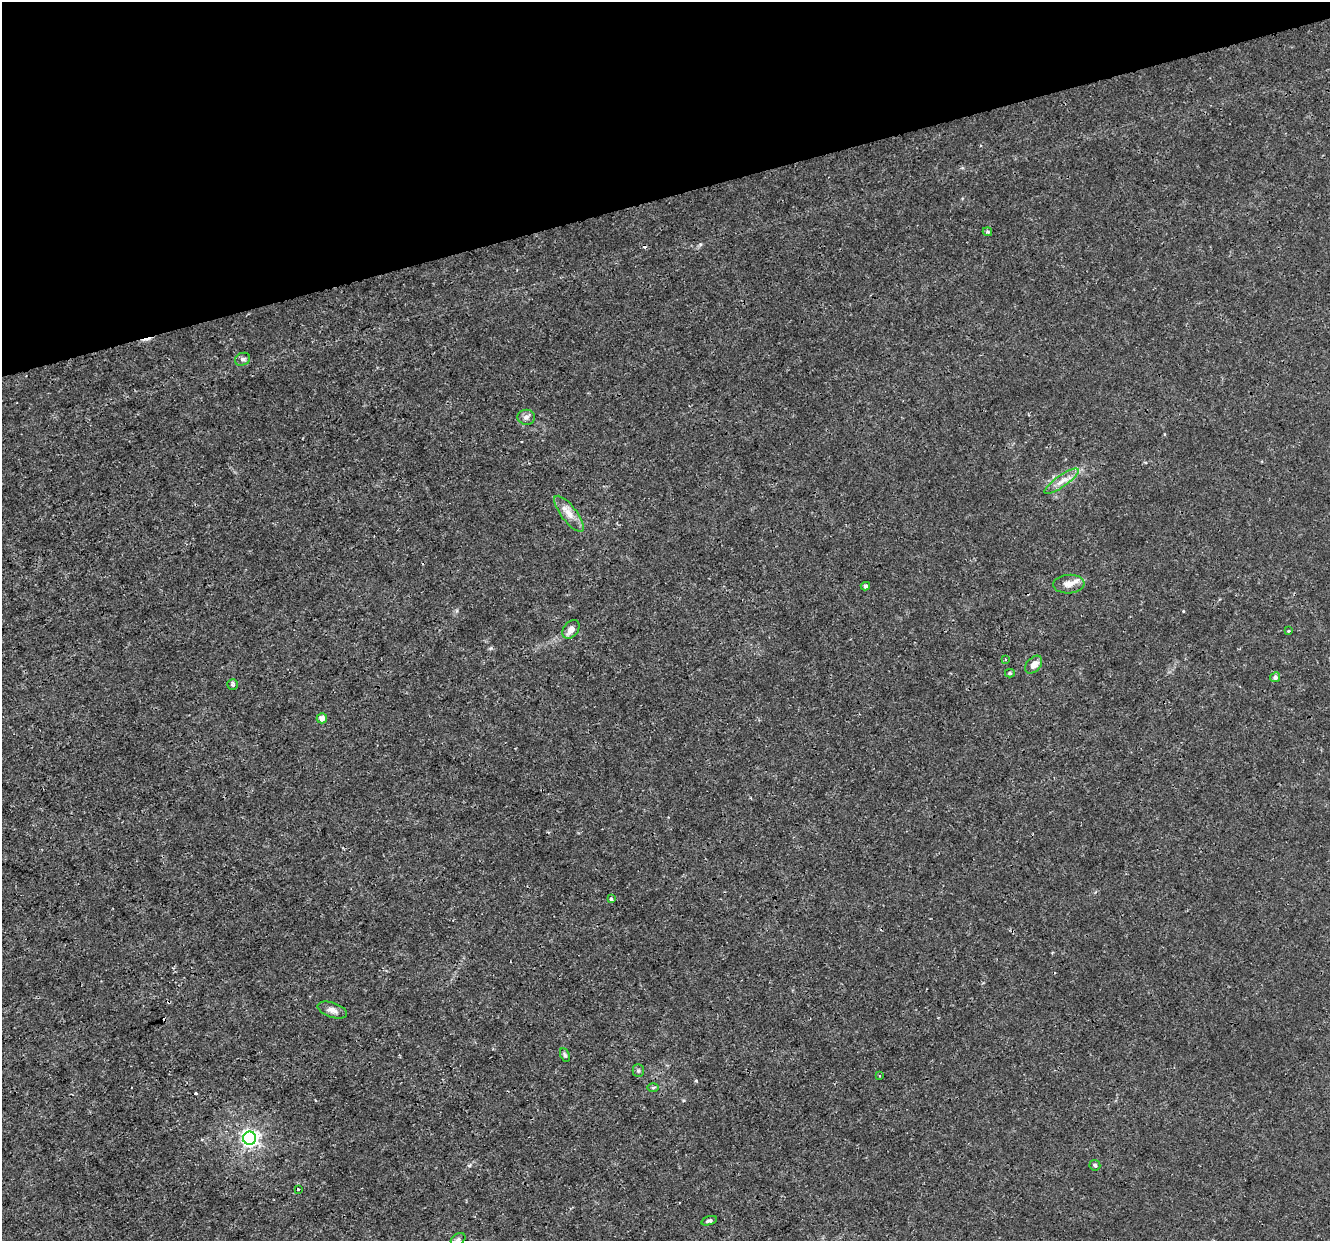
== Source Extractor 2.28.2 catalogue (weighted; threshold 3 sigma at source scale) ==
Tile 3 of 4 x 4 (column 3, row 1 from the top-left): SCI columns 2656-3983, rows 3829-5067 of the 5310 x 5126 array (HDU 1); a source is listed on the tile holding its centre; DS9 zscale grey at full resolution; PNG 1332 x 1243 px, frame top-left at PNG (2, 2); each listed source drawn as its Kron ellipse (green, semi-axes under 4 px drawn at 4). Shown black and unused: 16% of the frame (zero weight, under 3 of 4 exposures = <1% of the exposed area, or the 3 px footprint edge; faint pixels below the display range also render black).
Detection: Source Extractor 2.28.2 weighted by HDU 2 'WHT'; one run over the whole footprint, this tile lists its part. Background 0.00258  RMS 8.2e-04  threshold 0.00367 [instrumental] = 3 sigma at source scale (4.5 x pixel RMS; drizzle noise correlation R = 1.50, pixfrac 1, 0.0396/0.0396 arcsec/px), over >= 5 px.
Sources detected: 31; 5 cosmic-ray / hot-pixel residue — neither listed nor drawn; the other 26 listed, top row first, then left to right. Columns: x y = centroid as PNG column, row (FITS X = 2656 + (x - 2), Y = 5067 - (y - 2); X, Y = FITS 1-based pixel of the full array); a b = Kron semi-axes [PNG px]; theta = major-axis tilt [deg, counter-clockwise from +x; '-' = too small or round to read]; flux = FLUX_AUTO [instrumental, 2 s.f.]
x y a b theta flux
987 232 5 4 - 0.14
243 359 8 6 26 0.23
526 417 9 7 -2 0.33
1062 481 20 6 34 0.69
569 514 22 8 -52 0.86
1069 584 15 9 4 0.73
865 586 5 3 - 0.32
571 629 10 7 52 0.51
1289 631 3 3 - 0.076
1005 660 4 3 - 0.15
1034 665 10 7 49 0.54
1010 673 5 4 - 0.11
1275 677 5 5 - 0.28
233 685 5 5 - 0.15
322 718 5 5 - 0.42
611 899 4 3 - 0.19
332 1010 15 7 -19 0.48
565 1055 7 4 -68 0.14
638 1070 6 5 - 0.15
880 1076 3 3 - 0.088
653 1087 6 4 2 0.11
250 1138 6 6 - 30
1095 1165 5 5 - 0.15
298 1189 3 3 - 0.26
709 1221 8 4 16 0.18
458 1239 8 5 37 0.21
Isophote crosses this tile's border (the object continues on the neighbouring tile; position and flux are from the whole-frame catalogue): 1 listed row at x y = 458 1239